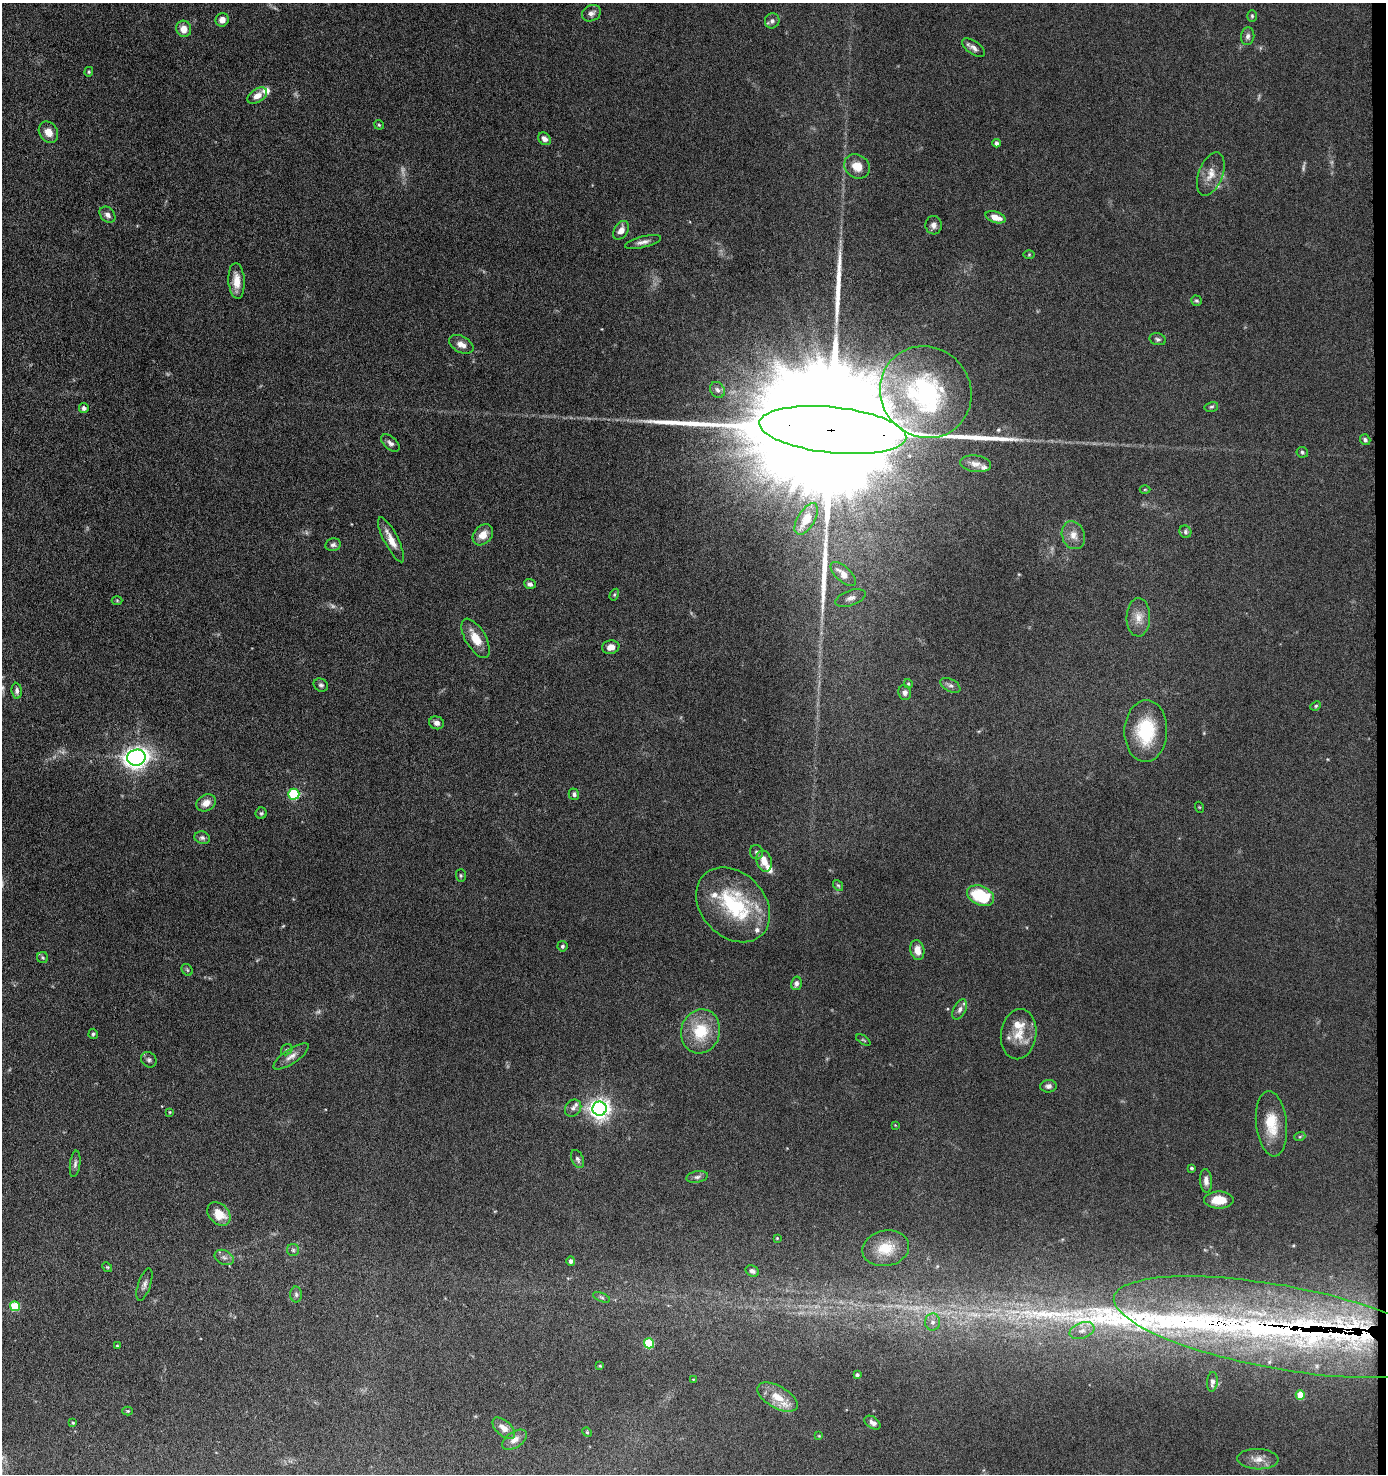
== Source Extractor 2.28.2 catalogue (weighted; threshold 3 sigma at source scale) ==
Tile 6 of 3 x 3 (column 3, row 2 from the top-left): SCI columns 2879-4262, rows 1477-2948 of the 4507 x 4427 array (HDU 1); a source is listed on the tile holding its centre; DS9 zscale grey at full resolution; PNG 1388 x 1476 px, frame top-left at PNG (2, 3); each listed source drawn as its Kron ellipse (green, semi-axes under 4 px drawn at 4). Shown black and unused: <1% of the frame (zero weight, under 6 of 11 exposures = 3% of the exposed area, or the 3 px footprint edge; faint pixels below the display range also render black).
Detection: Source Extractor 2.28.2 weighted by HDU 2 'WHT'; one run over the whole footprint, this tile lists its part. Background 0.0677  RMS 0.0054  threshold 0.022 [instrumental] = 3 sigma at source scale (4.09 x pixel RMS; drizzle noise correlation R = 1.36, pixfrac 0.8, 0.05/0.05 arcsec/px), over >= 5 px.
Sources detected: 149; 6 too faint to see at this stretch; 2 inside a brighter object's white glare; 2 long thin detections or spike segments (spike, bleed or trail) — neither listed nor drawn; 12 inside a brighter listed object's ellipse — not listed separately; the other 127 listed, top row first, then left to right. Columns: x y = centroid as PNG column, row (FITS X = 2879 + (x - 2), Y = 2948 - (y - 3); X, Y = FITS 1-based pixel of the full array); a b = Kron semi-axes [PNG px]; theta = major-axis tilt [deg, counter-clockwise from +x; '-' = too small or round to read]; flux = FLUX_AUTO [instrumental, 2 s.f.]
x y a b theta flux
591 13 10 8 28 2.2
1252 16 6 5 - 0.76
222 20 7 6 - 3.1
772 21 8 7 - 1.5
184 29 8 7 - 4.6
1248 36 9 6 83 1.8
974 48 13 6 -35 2.4
89 72 5 4 - 0.6
257 96 11 6 32 4
379 125 5 4 - 0.6
48 132 11 9 -56 4.9
544 139 7 5 -40 2.5
997 143 4 4 - 1.5
857 166 13 11 -34 6.4
1211 174 23 12 70 6.4
108 215 9 7 -47 2
995 217 10 5 -18 5.9
934 225 9 8 - 2.1
621 230 10 7 57 3.6
643 242 18 5 14 2.5
1029 255 6 4 1 0.57
237 281 18 8 -86 6.6
1197 301 5 5 - 0.82
1158 339 8 6 -15 1.1
461 344 13 8 -28 3.3
717 390 8 7 - 1.7
926 392 47 44 -46 79
1211 407 7 5 14 0.86
84 408 5 4 - 1.4
833 430 74 23 -6 74000
1365 440 5 5 - 1.2
390 443 11 6 -42 1.8
1302 452 6 5 - 0.89
975 464 16 8 -7 3.7
1145 489 5 3 - 0.45
806 519 17 8 59 8.5
1185 532 6 6 - 1.1
483 535 12 8 49 5.3
1073 535 14 11 -69 4.6
391 540 25 7 -63 6.4
333 545 8 6 11 1.4
843 574 16 7 -42 6.6
530 584 6 4 -21 1.6
614 595 6 4 59 0.59
851 598 16 7 20 2.7
117 600 5 3 - 0.48
1138 617 19 12 89 5.2
476 638 22 10 -60 8.2
611 647 9 6 11 3.5
908 684 5 4 - 0.73
321 685 7 6 - 1.2
950 685 11 6 -28 1.7
17 691 8 5 -84 1.6
905 693 7 6 - 1.8
1316 706 5 4 - 0.67
437 723 7 6 - 1.9
1146 731 31 21 88 27
136 758 9 8 - 270
294 794 5 5 - 37
574 794 6 5 - 1.4
206 803 10 8 29 4.4
1199 807 5 3 - 0.4
261 813 6 5 - 0.87
202 838 8 6 -16 1.4
756 852 7 6 - 1.3
764 861 11 7 -76 5.3
461 875 6 5 - 0.77
838 885 6 4 -52 0.65
981 896 14 9 -25 25
733 905 42 32 -46 44
562 946 5 5 - 0.96
917 950 10 7 -79 4.7
43 958 5 5 - 0.83
187 970 6 5 - 0.78
796 983 7 5 77 1.4
960 1009 11 6 62 1.9
701 1031 22 19 74 19
93 1034 5 4 - 0.84
1019 1034 25 18 82 10
863 1040 8 3 -33 0.58
287 1050 6 5 - 0.9
291 1056 21 7 34 3.6
149 1060 8 7 - 1.4
1048 1086 8 6 5 1.6
573 1108 9 7 51 2
600 1109 7 7 - 310
170 1112 4 4 - 0.44
1271 1124 33 15 -84 14
895 1125 4 3 - 0.35
1300 1136 5 3 - 0.58
578 1159 9 6 -65 1.6
75 1164 13 5 83 1.7
1191 1168 4 3 - 0.73
697 1177 11 5 11 1.6
1206 1181 12 6 -86 2.6
1219 1200 15 8 0 8.6
219 1214 13 9 -46 9.2
777 1238 3 3 - 0.35
886 1248 24 17 11 11
293 1250 6 6 - 1
224 1257 10 7 -26 1.8
571 1261 5 4 - 1.3
107 1267 5 4 - 0.55
752 1271 7 5 -28 1.6
144 1284 17 6 71 2.2
296 1294 8 6 -88 1.3
602 1297 9 4 -22 1
15 1306 5 5 - 22
933 1322 8 7 - 2.6
1279 1327 168 42 -10 270
1082 1331 13 8 20 3.7
649 1343 5 5 - 23
117 1346 3 3 - 0.49
600 1366 3 3 - 0.5
857 1375 4 3 - 1
693 1379 4 2 - 0.32
1212 1382 10 5 84 1.9
1300 1395 5 4 - 11
778 1397 22 11 -30 9.4
128 1411 5 4 - 0.57
73 1423 3 3 - 0.61
873 1423 9 5 -35 1.9
504 1428 13 7 -43 3.9
587 1432 5 4 - 0.54
819 1436 4 4 - 0.42
515 1440 14 8 33 3.6
1258 1459 20 10 -2 5.3
Overlapping masked pixels (flux is a lower limit): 2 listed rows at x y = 833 430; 1279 1327